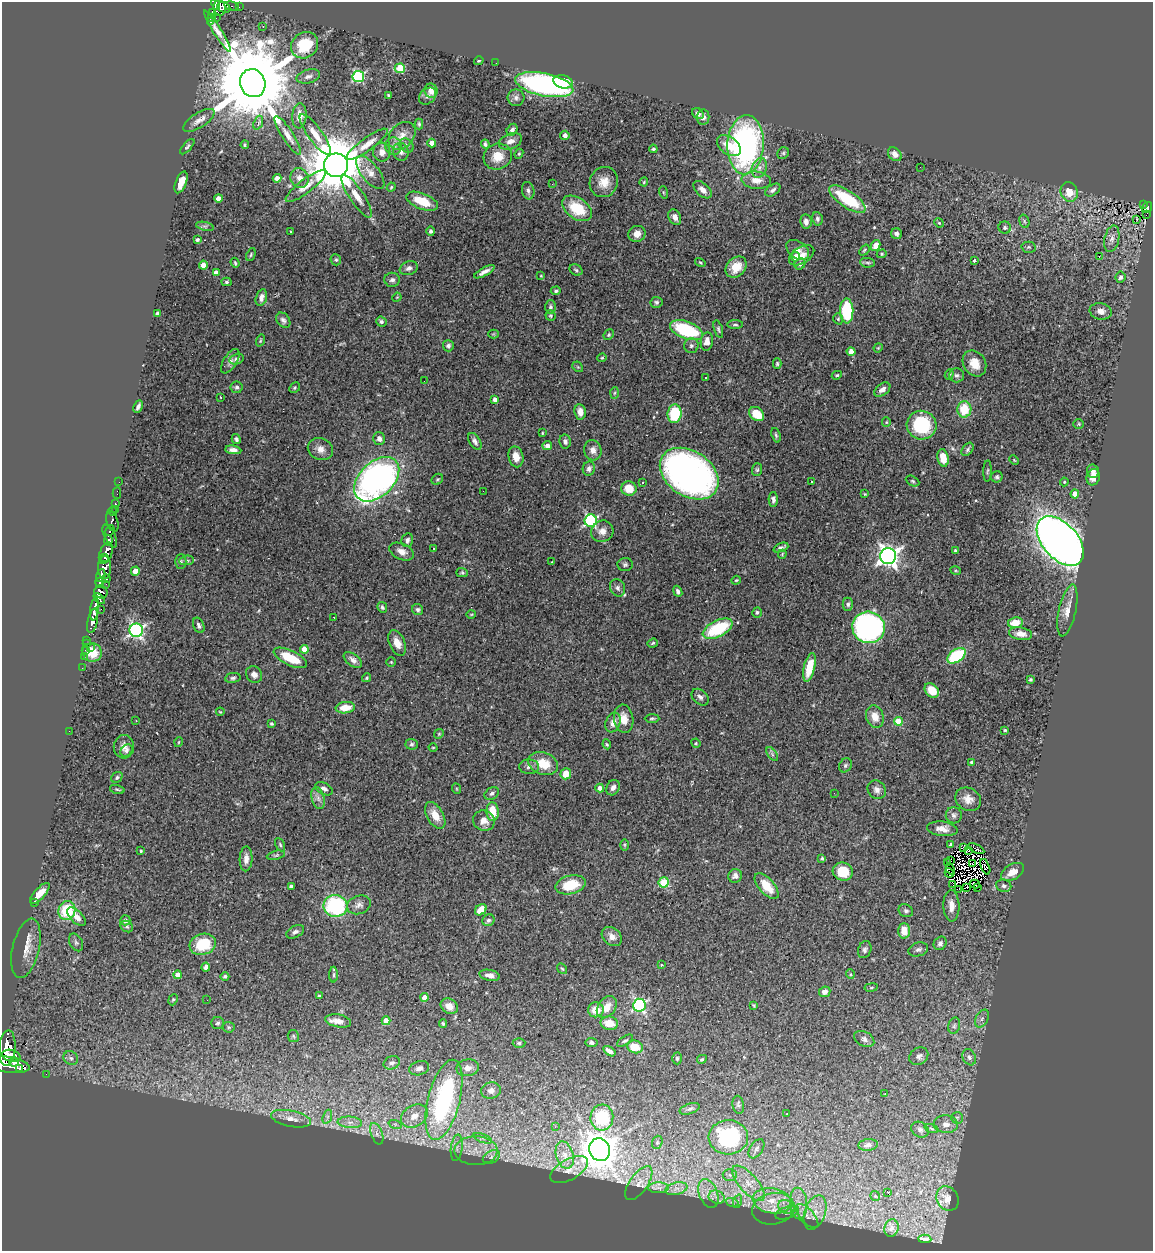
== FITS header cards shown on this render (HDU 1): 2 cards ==
NAXIS1  =                 1151
NAXIS2  =                 1249

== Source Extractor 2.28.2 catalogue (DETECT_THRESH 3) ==
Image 1151 x 1249 px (HDU 1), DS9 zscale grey, 1 PNG px = 1 image px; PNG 1155 x 1253 px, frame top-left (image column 1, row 1249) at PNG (2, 2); each listed source drawn as its Kron ellipse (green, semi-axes under 4 px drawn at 4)
Background 0.474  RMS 0.033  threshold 0.0991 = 3 sigma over >= 5 px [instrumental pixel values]
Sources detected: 471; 10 with non-positive FLUX_AUTO (blend fragments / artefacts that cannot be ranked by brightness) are neither listed nor drawn; the other 461 listed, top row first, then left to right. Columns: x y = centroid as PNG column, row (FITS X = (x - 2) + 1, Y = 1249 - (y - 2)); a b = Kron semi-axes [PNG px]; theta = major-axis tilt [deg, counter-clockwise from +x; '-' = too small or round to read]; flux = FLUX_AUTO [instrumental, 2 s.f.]
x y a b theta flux
216 4 6 4 -79 130
231 6 7 3 -13 14
224 7 7 5 -27 110
239 7 2 2 - 2.3
219 8 8 6 -88 180
212 12 4 3 - 54
211 17 3 3 - 33
216 18 2 2 - 2.9
211 21 3 3 - 17
263 26 3 3 - 2.7
217 31 24 3 -58 16
305 45 14 12 40 74
479 61 5 3 - 2.3
496 63 2 2 - 6
400 68 5 5 - 94
308 76 12 6 14 8.6
358 77 6 5 - 230
563 82 10 6 -13 60
253 83 14 12 -68 49000
544 85 29 11 -12 490
431 91 7 6 - 14
388 95 4 3 - 2.4
428 96 9 7 43 7.3
516 98 8 8 - 8.3
698 114 6 5 - 8.9
299 116 12 7 84 18
703 117 7 6 - 8.2
199 120 18 7 33 16
258 123 7 4 68 6.8
419 124 5 4 - 3.2
512 130 6 5 - 6.8
315 134 24 7 -54 28
288 135 23 5 -57 19
565 135 4 4 - 14
402 136 15 11 46 22
510 141 12 7 21 16
432 143 4 4 - 21
367 144 25 6 36 23
485 144 4 4 - 4.7
245 145 4 4 - 3.2
746 145 30 18 87 560
393 146 9 8 - 11
407 146 8 6 -42 6.7
729 146 13 8 -37 40
187 147 9 4 48 4
653 149 4 3 - 3.2
382 152 9 8 - 15
401 152 9 7 -76 9.2
783 153 6 5 - 3.4
519 154 5 4 - 3
895 154 8 6 -46 15
498 157 14 12 26 40
336 165 12 12 - 16000
920 167 3 2 - 1.6
759 168 10 7 70 12
370 172 19 9 -51 24
277 178 4 4 - 21
300 178 10 9 - 15
756 180 14 8 -5 25
181 182 11 5 68 24
604 182 15 14 - 31
644 182 4 3 - 2.1
552 184 2 2 - 1.7
306 186 24 6 37 23
391 187 4 3 - 2.2
703 190 11 6 -42 16
773 190 8 5 36 6.3
528 191 9 6 -77 7.1
663 192 6 3 -71 2.1
1069 192 10 8 -69 32
357 196 25 7 -56 28
218 198 4 4 - 23
847 199 21 8 -34 110
422 201 17 8 -21 62
1143 205 2 2 - 7.8
1147 207 6 4 53 69
577 208 17 10 -34 78
1146 215 2 2 - 1.2
675 217 8 6 -64 14
817 219 7 5 -76 5.3
1137 219 3 2 - 3.2
1024 221 7 4 -72 3.4
806 222 7 5 -82 10
939 223 5 4 - 2.7
205 226 9 3 -13 3.9
1005 228 6 6 - 5.3
431 231 5 4 - 4.5
291 232 3 2 - 1.5
637 234 9 8 - 17
897 234 5 5 - 7.1
1112 239 13 7 78 12
197 240 3 3 - 3.6
876 246 6 4 62 17
1029 247 7 5 1 4.1
798 250 13 8 -36 13
864 250 6 4 51 3
882 254 5 4 - 2.5
251 255 7 3 65 3
802 255 14 8 31 21
795 257 5 4 - 19
1099 257 2 2 - 1.2
336 260 5 5 - 4.1
974 261 3 3 - 7.6
235 263 5 3 - 2.8
700 263 5 4 - 2.5
868 263 7 5 -6 4.4
800 264 6 5 - 5.6
203 265 4 4 - 30
736 267 12 9 46 34
409 268 9 6 20 9.2
576 270 7 5 -30 4.2
484 272 11 4 29 11
216 273 4 4 - 17
541 276 3 2 - 1.5
1120 277 5 5 - 6.4
392 280 7 7 - 7.5
226 282 5 4 - 3.3
556 291 5 4 - 3.9
397 297 5 3 - 1.9
261 298 8 5 73 12
656 302 6 5 - 5
550 307 7 5 89 4.8
847 311 12 6 -88 140
1101 311 11 8 -11 15
157 314 4 4 - 17
550 316 5 5 - 3.2
838 319 6 4 -71 3.2
283 320 8 6 -53 6.7
381 322 5 5 - 4.3
735 325 8 3 0 3.4
718 329 9 4 -73 4.5
686 330 17 8 -21 170
493 334 5 4 - 2.4
609 335 6 4 48 3.3
260 340 6 4 71 2.7
707 342 9 6 82 16
448 346 5 5 - 6
691 346 7 7 - 6.5
878 348 5 3 - 2.1
851 352 4 4 - 30
602 358 4 4 - 2.4
236 359 7 5 14 6.9
230 361 14 6 58 9.7
974 363 14 11 -58 29
777 364 5 4 - 3.5
578 367 6 4 -43 2.9
949 374 5 4 - 2.8
837 375 5 4 - 3.2
956 375 7 7 - 6.4
705 377 2 2 - 1.9
424 381 2 2 - 0.98
237 387 6 5 - 5
295 388 6 4 48 3
882 390 9 5 37 11
615 393 6 4 87 3.4
221 397 3 3 - 13
495 399 4 4 - 9.2
138 407 6 3 64 6.6
964 409 8 7 - 64
580 412 8 6 -81 15
674 414 9 7 83 99
757 414 8 6 -40 46
886 422 5 4 - 2.7
1079 424 5 4 - 2.8
921 425 15 14 - 140
542 433 4 2 - 2
776 435 7 4 -72 3.7
236 439 5 4 - 5.6
379 439 6 5 - 10
475 441 9 5 -57 7.4
565 442 7 5 -79 7.4
547 446 5 4 - 13
320 449 13 10 -22 18
968 449 7 5 53 4.8
233 450 8 4 -8 11
593 450 10 8 -76 15
516 457 10 7 -77 23
943 458 9 5 -80 33
1014 460 5 3 - 2.1
589 469 7 6 - 7.7
757 470 6 5 - 3.9
987 471 10 4 88 3.6
1093 471 7 6 - 8.5
689 474 32 22 -34 1100
997 477 6 5 - 4.3
1093 477 8 6 70 19
377 479 27 17 44 880
437 479 6 5 - 3.4
812 481 3 2 - 2.4
913 481 7 4 -27 3.7
119 482 2 2 - 2.8
1064 482 4 4 - 2.1
643 483 3 3 - 3.3
629 488 7 7 - 37
483 491 2 2 - 1.3
117 493 5 2 - 6.5
865 494 4 4 - 2
1075 494 4 4 - 28
773 500 7 4 -89 7.1
115 503 3 3 - 9.6
116 509 3 2 - 2.2
113 511 4 2 - 6.7
591 521 6 6 - 340
112 522 10 5 -72 72
110 530 5 3 - 220
602 531 11 10 - 17
110 536 12 5 -64 130
108 540 5 4 - 110
407 540 7 6 - 7.3
1060 541 29 17 -48 2200
433 548 3 2 - 1.8
781 548 8 4 21 6.5
955 550 4 3 - 2.7
402 552 13 8 -24 16
106 553 11 6 68 740
782 554 5 3 - 2.4
888 556 8 8 - 1300
105 557 4 2 - 170
187 560 7 5 5 4.3
181 562 7 5 89 4.7
552 562 3 2 - 3.8
625 565 7 6 - 5.1
105 567 11 6 -89 280
135 571 4 4 - 38
956 571 5 3 - 2.1
462 573 6 4 -1 3.4
101 575 6 3 69 82
106 578 4 3 - 42
736 580 5 4 - 2.3
100 583 5 4 - 160
106 584 2 2 - 3.4
618 588 9 7 -67 7.7
678 591 6 4 -68 6.9
101 592 7 6 - 130
99 599 6 4 -44 81
848 604 6 5 - 6
382 607 5 4 - 4.4
95 609 11 4 81 620
101 609 2 2 - 7.2
418 610 6 5 - 5.1
1067 610 26 8 78 25
757 612 5 5 - 4.2
471 614 5 3 - 1.9
334 617 3 2 - 3.8
93 621 12 5 78 400
1015 623 7 5 8 35
199 625 8 5 -68 6.5
869 627 16 15 - 570
718 629 16 8 27 140
136 630 6 6 - 530
1021 634 12 6 -9 18
87 640 2 2 - 4
397 643 13 8 -67 21
653 643 5 4 - 3.4
87 644 3 2 - 4.4
90 647 3 2 - 11
304 649 4 4 - 32
85 650 2 2 - 6.6
92 652 10 9 - 41
84 656 3 2 - 6.4
956 656 10 6 35 150
290 658 18 7 -26 59
353 660 10 6 -38 10
391 662 4 4 - 2.7
809 667 14 5 77 62
82 668 3 2 - 1.8
254 674 9 7 -48 12
233 678 8 5 7 5.4
367 678 4 4 - 3
1030 679 4 4 - 3.3
932 690 8 6 -43 34
700 697 10 7 -43 8.5
345 708 9 5 7 37
220 712 4 4 - 1.9
875 717 11 8 -73 26
652 718 7 4 1 3.7
624 719 14 9 -81 26
136 721 2 2 - 1.4
898 721 4 4 - 71
613 723 10 7 70 14
271 724 4 3 - 2.8
1005 730 4 3 - 3.2
69 731 2 2 - 2
439 734 5 4 - 2.6
179 742 5 3 - 1.9
696 743 5 4 - 2.7
412 744 6 5 - 4.4
607 744 5 4 - 2.6
124 747 12 10 89 16
433 747 4 3 - 1.7
126 750 7 5 48 4.9
772 754 8 4 -54 4.5
972 762 4 3 - 5.7
543 764 15 11 -21 45
845 765 7 6 - 5.3
529 767 10 7 -2 9.3
566 774 5 5 - 30
117 777 6 5 - 4.6
600 788 4 4 - 16
613 788 8 6 63 9.9
117 789 7 3 -15 3
324 789 9 5 -27 8.4
457 789 5 3 - 2.2
877 790 10 8 -51 11
492 793 8 6 32 6.6
834 793 3 2 - 1.9
318 798 11 6 -75 11
968 799 13 11 -31 20
493 812 9 6 -86 45
435 815 14 8 -59 29
954 815 8 8 - 7.4
484 821 11 10 - 17
942 829 15 7 -7 17
280 845 7 4 -64 3.6
624 845 5 3 - 2.4
951 845 4 4 - 9.6
963 847 3 2 - 2.6
976 849 9 4 -27 15
969 850 3 2 - 2.7
141 851 4 3 - 2.8
276 855 9 4 12 4.1
822 858 4 3 - 3.9
246 859 12 6 87 15
950 861 2 2 - 1.2
948 863 2 2 - 0.82
972 864 2 2 - 1
985 867 8 3 -68 0.13
950 869 6 2 -60 0.51
843 872 10 9 - 51
1013 872 12 7 30 20
949 873 5 2 - 2.2
735 876 7 6 - 8.3
664 882 5 5 - 120
975 884 5 2 - 11
571 885 15 9 15 65
953 885 2 2 - 1.4
291 886 4 3 - 8.6
767 886 16 7 -49 41
1004 886 7 6 - 5.9
967 887 3 2 - 2.8
977 887 3 2 - 9.9
959 889 2 2 - 3.2
40 893 13 5 47 24
34 903 3 2 - 9.1
359 905 12 9 20 12
335 906 12 11 - 220
951 906 15 8 -87 20
67 910 9 8 - 96
481 910 6 5 - 28
906 911 7 6 - 5.9
76 917 12 6 -45 17
125 920 5 5 - 6.3
488 920 6 5 - 5.2
127 926 6 5 - 4.1
904 931 8 6 89 28
295 932 9 5 26 6.6
612 937 11 8 -41 16
76 942 9 6 -63 5.8
940 943 7 6 - 7.2
203 944 13 10 17 83
26 948 30 13 76 40
918 949 10 6 17 7.6
865 950 9 6 70 6.5
661 965 3 3 - 2.1
206 967 4 4 - 6.7
562 969 6 4 -52 3.1
850 974 5 3 - 2.1
178 975 4 4 - 24
334 975 8 4 89 3.6
490 975 10 5 -12 12
225 976 4 4 - 4.5
871 987 7 3 9 2.4
825 992 6 5 - 11
319 996 4 3 - 3.1
425 997 4 4 - 20
173 1000 6 4 66 3
207 1000 2 2 - 4
639 1005 6 6 - 380
754 1005 4 3 - 2.3
449 1006 9 7 -35 16
607 1007 12 8 54 27
596 1010 8 7 - 30
982 1019 9 6 63 7.8
338 1021 13 6 -10 16
386 1021 4 4 - 34
218 1023 6 6 - 4.7
443 1023 4 3 - 2.8
609 1023 9 6 -11 31
954 1026 8 6 74 6.4
229 1027 6 5 - 3.2
293 1036 6 5 - 3.7
864 1039 11 7 -30 8.3
625 1041 9 4 32 4.5
519 1043 6 4 1 3.6
591 1043 6 4 -7 5.2
635 1047 8 6 -14 35
7 1048 18 8 85 1300
609 1051 7 4 -34 11
11 1056 9 6 -15 690
919 1056 10 8 34 9.2
969 1057 8 6 -61 8.2
71 1058 8 6 -35 6.8
677 1058 6 4 -89 4.1
702 1059 5 3 - 2.6
14 1062 5 3 - 210
392 1063 8 6 24 9.6
8 1065 22 8 -9 1300
419 1068 10 7 17 11
468 1068 11 8 10 15
20 1069 3 2 - 57
46 1074 2 2 - 4.4
491 1090 10 8 9 16
885 1094 3 2 - 2
444 1100 41 16 76 460
738 1105 9 5 -79 5.4
690 1109 10 5 18 6.2
786 1114 3 2 - 2.3
414 1116 14 10 32 33
327 1117 7 4 71 5.4
602 1117 13 11 84 140
957 1118 6 6 - 4.3
291 1119 20 8 -11 21
350 1122 12 6 -4 14
395 1124 7 4 -18 4.7
946 1124 12 8 -4 15
555 1127 3 3 - 2.8
931 1129 7 3 -19 3.4
920 1130 9 7 -34 8.8
377 1134 11 5 -69 10
728 1137 20 17 3 270
483 1138 10 3 -21 5.6
657 1142 7 5 71 4.2
868 1145 9 6 7 7
457 1148 13 6 83 13
756 1149 11 6 56 8.7
600 1150 11 10 - 5200
476 1151 21 14 0 49
565 1155 14 8 -73 23
491 1157 9 6 26 8
569 1170 21 10 29 20
730 1175 7 6 - 6.4
639 1183 20 9 55 21
748 1183 22 9 -48 39
658 1188 10 5 1 8.9
676 1189 11 6 13 13
708 1193 15 9 -69 23
888 1193 3 2 - 18
875 1196 5 5 - 3
717 1197 8 6 -20 11
947 1198 12 10 -60 19
738 1201 7 4 71 4.3
772 1201 19 12 -9 57
732 1202 6 4 -19 4
799 1203 16 8 -86 28
786 1207 8 6 -24 13
773 1209 21 15 11 48
815 1212 18 10 71 30
787 1213 12 6 19 11
807 1216 15 7 -48 15
891 1228 8 7 - 8
925 1239 6 3 -3 5
At the frame edge (FLAGS 8, measured only in part): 2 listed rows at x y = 216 4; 8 1065
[10 non-positive-flux detections neither listed nor drawn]